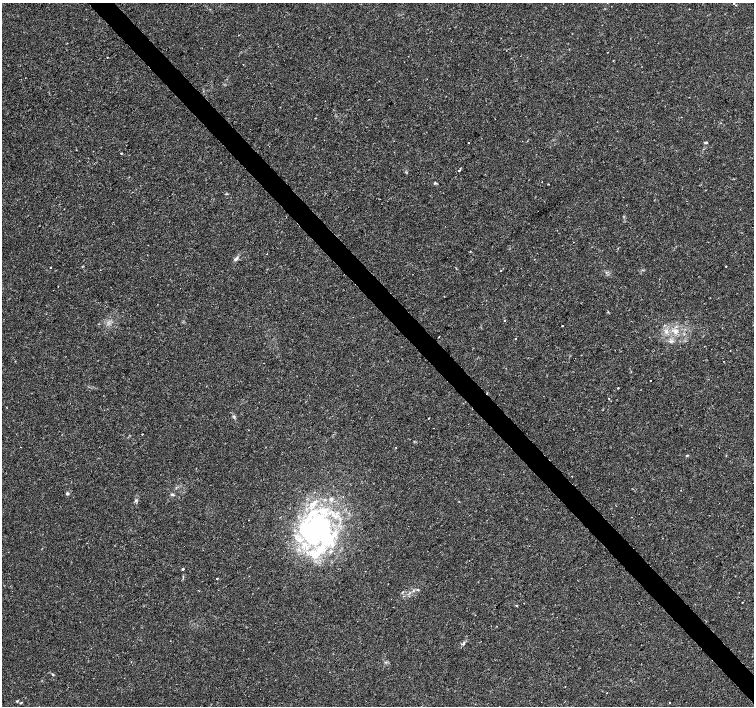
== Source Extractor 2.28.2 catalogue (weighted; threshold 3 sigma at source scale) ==
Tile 6 of 4 x 4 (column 2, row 2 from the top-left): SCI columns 1504-3006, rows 2960-4366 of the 6017 x 5985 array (HDU 1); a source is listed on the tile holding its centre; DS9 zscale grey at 2 x 2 block average (1 PNG px = mean of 2 x 2 image px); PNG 756 x 708 px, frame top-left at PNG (2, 3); no overlay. Shown black and unused: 4% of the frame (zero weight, under 2 of 3 exposures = <1% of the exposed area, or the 3 px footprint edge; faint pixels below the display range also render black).
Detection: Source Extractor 2.28.2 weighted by HDU 2 'WHT'; one run over the whole footprint, this tile lists its part. Background 0.0308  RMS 0.0036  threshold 0.0164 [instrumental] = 3 sigma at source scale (4.5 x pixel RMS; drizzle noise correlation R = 1.50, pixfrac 1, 0.0396/0.0396 arcsec/px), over >= 5 px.
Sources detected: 58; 4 inside a brighter object's white glare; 1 cosmic-ray / hot-pixel residue — not listed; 10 inside a brighter listed object's ellipse — not listed separately; the other 43 listed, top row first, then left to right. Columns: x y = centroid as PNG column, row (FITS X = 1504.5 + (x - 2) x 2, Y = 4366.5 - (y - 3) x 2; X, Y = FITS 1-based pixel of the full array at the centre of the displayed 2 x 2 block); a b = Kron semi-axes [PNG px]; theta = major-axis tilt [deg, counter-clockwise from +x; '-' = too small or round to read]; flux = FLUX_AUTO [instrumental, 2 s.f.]
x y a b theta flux
734 4 2 2 - 1.4
107 57 2 2 - 0.92
468 143 2 2 - 1.4
706 143 4 3 - 0.91
121 153 2 2 - 0.74
459 170 2 2 - 3.5
435 183 5 3 - 0.96
227 194 3 2 - 0.57
708 242 2 2 - 0.4
267 254 2 2 - 0.43
236 259 7 4 42 2.2
726 266 2 2 - 1.3
50 268 2 2 - 1.2
501 271 2 2 - 0.37
58 286 2 2 - 0.31
504 320 3 2 - 0.7
563 325 2 2 - 1.2
675 331 6 5 - 3.7
439 337 2 2 - 0.29
515 339 2 2 - 1
671 341 5 3 - 1.9
15 361 2 2 - 0.37
651 380 2 2 - 0.45
206 386 2 2 - 0.31
618 388 2 2 - 0.65
609 398 2 2 - 0.56
234 417 4 3 - 1.2
429 418 2 2 - 0.94
142 434 2 2 - 1.1
687 455 3 3 - 0.7
67 493 2 2 - 2.3
172 494 4 3 - 1.2
319 527 43 35 -65 140
183 569 2 2 - 1.4
217 578 2 2 - 1.2
418 589 4 2 - 0.72
742 602 2 2 - 0.46
464 643 4 3 - 1.1
52 674 4 2 - 0.68
565 686 2 2 - 0.66
17 701 3 3 - 0.73
669 702 2 2 - 0.82
21 703 4 2 - 0.68
Isophote crosses this tile's border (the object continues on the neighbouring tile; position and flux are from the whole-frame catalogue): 1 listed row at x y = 734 4
Diffuse or blended objects may show on this block-average render without a row.